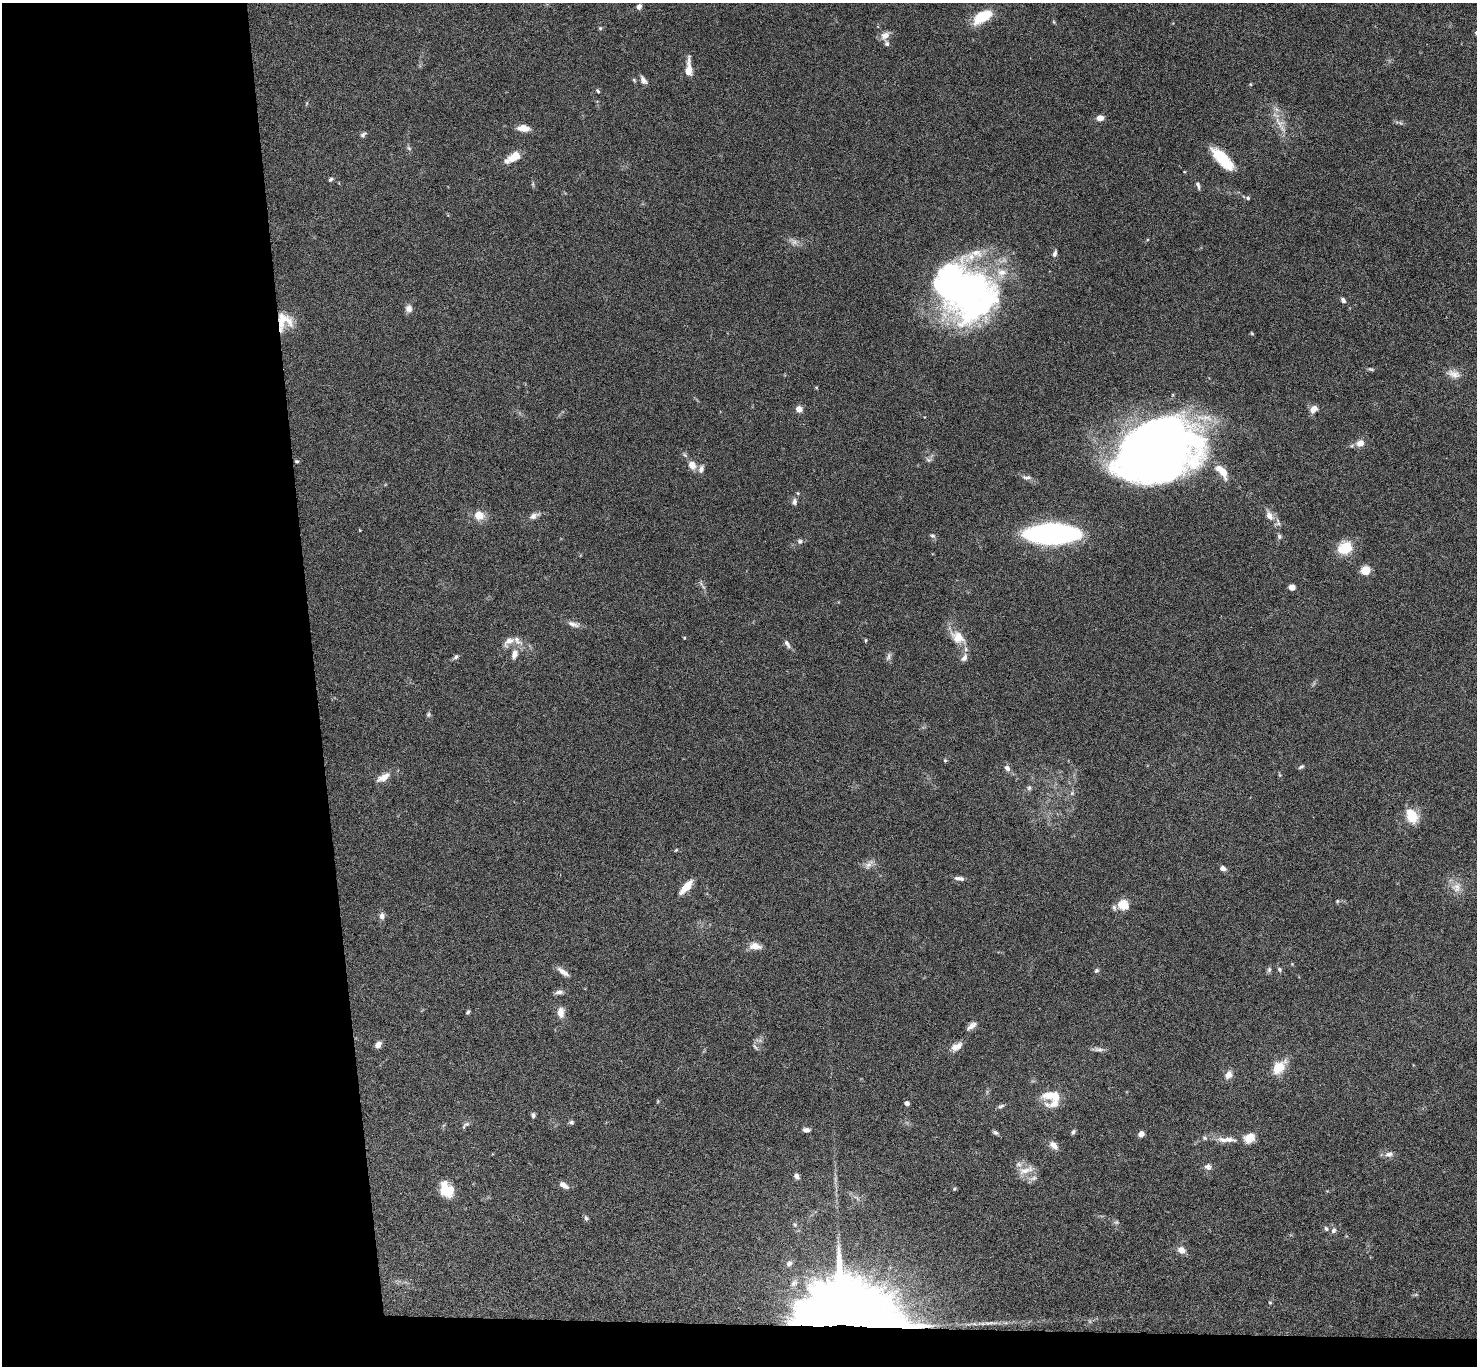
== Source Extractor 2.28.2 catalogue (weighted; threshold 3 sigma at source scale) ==
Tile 7 of 3 x 3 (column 1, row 3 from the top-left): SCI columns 2-1476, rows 182-1545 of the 4427 x 4397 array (HDU 1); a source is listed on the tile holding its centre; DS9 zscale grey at full resolution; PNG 1479 x 1368 px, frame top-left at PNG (2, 3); no overlay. Shown black and unused: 23% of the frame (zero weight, under 4 of 8 exposures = <1% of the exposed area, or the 3 px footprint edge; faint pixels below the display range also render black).
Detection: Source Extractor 2.28.2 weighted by HDU 2 'WHT'; one run over the whole footprint, this tile lists its part. Background 0.0565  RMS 0.0038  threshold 0.0154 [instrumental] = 3 sigma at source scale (4.09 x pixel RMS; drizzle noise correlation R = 1.36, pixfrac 0.8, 0.05/0.05 arcsec/px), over >= 5 px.
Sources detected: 147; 1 too faint to see at this stretch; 6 inside a brighter object's white glare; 1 cosmic-ray / hot-pixel residue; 1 long thin detection or spike segment (spike, bleed or trail) — not listed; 13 inside a brighter listed object's ellipse — not listed separately; the other 125 listed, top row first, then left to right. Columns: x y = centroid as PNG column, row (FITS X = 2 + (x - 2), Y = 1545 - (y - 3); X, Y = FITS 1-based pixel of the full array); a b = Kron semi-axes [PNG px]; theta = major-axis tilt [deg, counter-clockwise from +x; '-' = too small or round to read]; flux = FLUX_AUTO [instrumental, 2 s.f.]
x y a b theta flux
639 6 7 6 - 1.2
983 16 17 9 31 15
1054 22 6 3 -71 0.39
600 28 5 5 - 0.45
885 35 13 9 43 2.4
689 68 23 7 89 3.7
634 80 6 4 -46 0.46
643 80 11 6 -56 1.5
1250 84 4 4 - 0.34
598 91 6 4 -58 0.48
1100 118 7 5 6 2.6
1280 124 32 9 -61 5.5
523 128 11 6 -7 4
363 135 8 6 39 0.82
409 148 7 4 -45 0.61
514 156 15 9 34 4.9
1222 159 26 10 -46 14
331 179 7 5 33 0.63
1198 185 11 5 -76 0.99
1248 198 5 5 - 0.65
1055 253 10 5 71 1
964 289 61 51 -28 140
1343 300 7 5 -52 1.1
409 308 9 8 - 1.9
283 320 22 18 -25 8.5
1252 333 5 4 - 0.4
1371 369 9 4 -17 0.62
1454 374 19 10 -14 3
799 409 4 4 - 5.8
1314 409 9 7 45 2.7
1360 443 7 6 - 3.4
1352 445 7 4 20 0.57
1152 448 64 53 6 310
928 460 8 6 -2 0.83
296 461 5 4 - 0.53
692 465 9 7 -53 3.4
701 469 12 7 70 1.5
1222 471 21 9 -50 5.8
1027 477 14 6 0 1.3
794 502 9 6 76 1.2
479 516 9 9 - 5.3
534 516 15 7 23 1.8
1269 516 13 8 -60 2.9
1052 534 36 13 1 130
933 536 7 5 -28 0.75
1279 536 8 6 -63 0.75
800 541 7 7 - 0.9
1345 547 17 14 33 9
1365 570 10 9 - 4.6
701 584 10 3 -47 0.75
1292 587 7 5 -9 2.1
573 624 17 7 -17 1.9
958 637 22 15 -38 5.9
684 638 4 3 - 0.31
866 640 5 3 - 0.37
508 641 20 10 42 2.7
787 644 13 5 -60 1.3
514 654 14 8 75 2.6
888 656 11 6 68 1.1
456 657 7 5 45 0.8
964 658 11 7 59 1.6
428 714 7 5 87 0.67
945 760 5 4 - 0.42
1301 767 8 5 31 0.65
1007 768 8 6 -47 1.5
383 777 19 8 29 3.5
1029 788 7 5 88 0.74
1072 793 6 5 - 0.63
1412 816 15 10 -60 8.9
676 850 5 3 - 0.35
869 864 17 7 48 1.9
1223 868 7 5 -21 1.4
957 878 7 5 -27 0.98
686 887 19 7 48 4.6
1456 887 15 14 - 3.7
1337 901 5 4 - 0.42
1123 905 5 5 - 24
382 916 8 7 - 1.5
755 946 12 7 -7 3.4
1279 969 7 6 - 0.65
1269 970 8 6 75 0.74
1096 971 6 5 - 0.68
563 972 18 6 -35 2.2
559 992 11 6 11 1.4
468 1012 5 3 - 0.56
561 1012 13 8 -87 2.9
971 1026 15 6 38 1.8
378 1045 7 6 - 1.9
958 1046 13 9 56 2.2
755 1047 11 4 -50 0.73
1099 1049 15 6 -3 1.4
1279 1067 20 12 47 6.5
1228 1075 8 7 - 2.9
1047 1095 18 16 65 5.1
658 1101 6 3 72 0.34
907 1103 4 4 - 2.1
1001 1106 10 5 26 0.86
533 1115 5 5 - 0.89
571 1122 6 5 - 0.78
465 1125 13 5 41 1
806 1130 8 5 -2 1.3
995 1132 7 5 -32 0.75
1073 1132 7 4 67 0.68
1141 1134 5 4 - 2.6
1249 1138 15 12 31 3.9
1228 1140 26 7 -8 4.2
1053 1145 11 7 -42 2.4
1389 1154 11 7 17 1.7
1208 1167 10 9 - 1.5
1026 1170 24 9 19 4
797 1176 6 5 - 1.4
1033 1178 11 6 13 1.4
564 1185 12 6 -31 2.1
955 1189 5 5 - 0.51
445 1190 18 12 -66 7.2
586 1218 8 5 -80 0.71
1116 1222 6 5 - 0.62
795 1225 6 5 - 0.59
1326 1229 6 5 - 0.76
1333 1230 8 6 58 1.1
1181 1250 9 8 - 2.5
789 1264 8 6 55 1.4
794 1283 12 8 56 2
1270 1303 5 3 - 0.31
841 1318 59 46 6 930
Overlapping masked pixels (flux is a lower limit): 2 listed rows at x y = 283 320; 841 1318